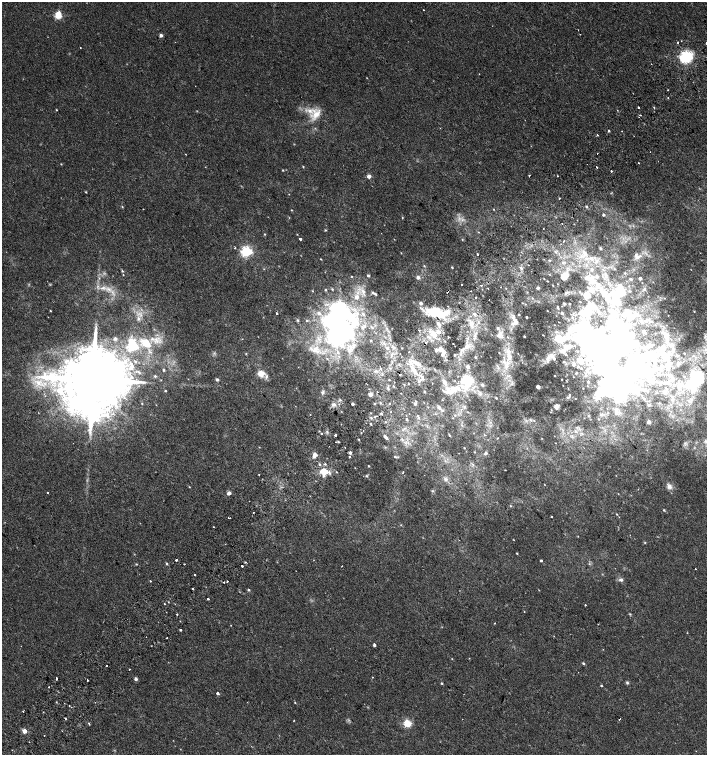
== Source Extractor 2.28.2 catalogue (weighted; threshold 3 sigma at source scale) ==
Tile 7 of 4 x 4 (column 3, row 2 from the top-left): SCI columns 2998-4406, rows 3047-4552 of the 6060 x 6084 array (HDU 1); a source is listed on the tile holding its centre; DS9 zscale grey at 2 x 2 block average (1 PNG px = mean of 2 x 2 image px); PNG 709 x 757 px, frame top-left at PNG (2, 2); no overlay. Shown black and unused: <1% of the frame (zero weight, under 2 of 3 exposures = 2% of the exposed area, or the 3 px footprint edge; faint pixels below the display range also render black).
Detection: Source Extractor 2.28.2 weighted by HDU 2 'WHT'; one run over the whole footprint, this tile lists its part. Background 0.00358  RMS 0.0025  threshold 0.0114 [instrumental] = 3 sigma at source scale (4.5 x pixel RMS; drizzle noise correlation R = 1.50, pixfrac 1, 0.0396/0.0396 arcsec/px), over >= 5 px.
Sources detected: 392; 1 too faint to see at this stretch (2 x 2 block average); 17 inside a brighter object's white glare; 13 cosmic-ray / hot-pixel residue — not listed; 39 inside a brighter listed object's ellipse — not listed separately; the other 322 listed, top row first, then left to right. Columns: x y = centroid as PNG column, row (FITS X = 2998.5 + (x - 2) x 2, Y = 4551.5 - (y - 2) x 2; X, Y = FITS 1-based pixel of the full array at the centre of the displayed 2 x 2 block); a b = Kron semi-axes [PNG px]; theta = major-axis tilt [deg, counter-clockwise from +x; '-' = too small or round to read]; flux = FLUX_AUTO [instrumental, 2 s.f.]
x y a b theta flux
423 10 2 2 - 1
58 15 3 3 - 28
578 30 2 2 - 0.45
161 35 3 3 - 1.9
681 41 2 2 - 0.67
678 42 2 2 - 1
80 47 2 2 - 1.1
686 57 4 4 - 160
651 64 2 2 - 0.92
479 74 2 2 - 0.2
668 98 2 2 - 0.36
638 107 2 2 - 0.99
654 108 3 2 - 0.32
56 110 2 2 - 0.35
617 110 2 2 - 0.43
316 114 19 8 56 7.5
640 115 2 2 - 0.31
440 128 2 2 - 0.28
609 131 3 2 - 0.57
597 135 2 2 - 0.9
597 153 2 2 - 0.24
185 154 2 2 - 0.24
639 163 2 2 - 0.44
61 164 3 2 - 0.33
303 166 2 2 - 0.35
597 167 2 2 - 1.6
283 170 3 2 - 0.4
611 171 2 2 - 3.1
369 176 2 2 - 4.8
529 176 2 2 - 2.6
557 176 2 2 - 2.3
86 192 3 2 - 0.4
289 194 2 2 - 0.22
559 198 2 2 - 0.35
122 207 3 2 - 0.34
586 207 3 2 - 0.79
143 209 2 2 - 0.26
493 209 2 2 - 0.79
291 210 3 2 - 0.3
603 215 3 2 - 1.1
402 218 3 2 - 0.37
459 218 4 3 - 1.3
325 230 3 3 - 0.49
478 232 2 2 - 0.26
265 234 3 3 - 0.43
297 234 2 2 - 0.25
300 239 2 2 - 7.8
462 239 3 2 - 0.35
564 241 3 2 - 0.34
235 247 2 2 - 0.84
600 248 4 3 - 0.79
246 251 4 3 - 88
555 252 4 2 - 0.7
401 253 3 2 - 0.22
585 253 10 6 -66 4.6
477 254 2 2 - 2.1
639 256 11 5 29 3.1
321 259 2 2 - 0.3
550 260 3 2 - 0.43
563 262 4 3 - 0.89
586 265 3 3 - 0.84
424 266 3 2 - 0.44
452 267 2 2 - 0.46
521 268 2 2 - 2.5
264 269 2 2 - 0.28
592 269 4 4 - 1.3
614 269 3 3 - 0.51
122 271 3 3 - 0.54
625 273 3 2 - 0.45
123 275 2 2 - 0.27
368 275 3 2 - 0.94
351 276 2 2 - 0.3
564 276 11 8 35 5.2
418 277 3 3 - 2
597 277 6 4 85 1.4
640 278 2 2 - 3.2
544 279 2 2 - 0.23
631 279 4 3 - 0.7
591 282 14 6 -52 6.1
462 284 2 2 - 1.7
481 285 2 2 - 0.82
553 285 2 2 - 0.29
501 287 2 2 - 0.44
103 288 8 5 12 2.6
538 288 2 2 - 1.2
332 289 3 3 - 0.43
644 289 4 4 - 0.9
325 290 2 2 - 0.55
592 290 3 3 - 8.9
620 290 17 11 -76 8.6
471 291 2 2 - 0.7
363 292 7 4 -46 2.2
447 292 2 2 - 2.4
580 292 3 2 - 0.31
373 293 4 3 - 0.77
603 293 16 7 -46 8
586 295 4 4 - 9.9
357 297 4 4 - 2.8
476 298 2 2 - 1.2
532 298 3 2 - 0.31
525 304 2 2 - 0.3
570 304 2 2 - 0.48
558 307 2 2 - 0.34
338 309 5 4 - 200
558 309 2 2 - 0.31
50 311 3 2 - 0.37
547 311 2 2 - 0.19
435 312 24 10 -18 18
587 312 48 16 62 58
277 313 2 2 - 1.7
319 313 6 5 - 2.1
562 313 3 2 - 0.83
599 313 5 4 - 1.1
615 313 10 7 -67 4.9
363 314 5 4 - 1.1
474 314 3 2 - 1.8
628 315 11 6 75 2.7
527 317 2 2 - 0.62
572 318 4 4 - 1
138 319 5 4 - 1.4
297 320 3 3 - 0.71
307 320 3 2 - 0.49
514 321 16 8 -78 4.6
478 323 3 2 - 0.48
439 324 5 3 - 2.2
472 324 11 4 -86 3.4
364 326 8 3 54 1.5
372 327 5 3 - 0.68
498 328 4 3 - 0.83
419 330 2 2 - 1.6
570 332 6 6 - 3.9
644 332 3 2 - 0.74
434 334 13 6 -90 4.9
499 335 4 4 - 3.7
524 336 2 2 - 0.65
508 337 3 2 - 0.4
115 338 3 3 - 1.5
448 338 2 2 - 0.29
558 338 4 3 - 33
152 339 5 4 - 1.4
371 340 2 2 - 0.33
157 341 6 4 -80 2.3
445 341 3 2 - 0.27
634 341 3 3 - 0.66
133 345 18 13 -71 18
467 346 5 4 - 3.2
387 348 4 3 - 0.95
662 348 12 8 63 5.6
565 349 12 4 53 3.2
315 350 14 11 -9 8.1
350 350 8 6 76 3.3
436 350 3 3 - 2.4
441 350 3 3 - 4
462 350 5 4 - 1.1
338 352 4 3 - 1.1
409 352 2 2 - 0.27
499 353 2 2 - 0.29
684 353 2 2 - 0.25
400 354 2 2 - 0.54
443 354 5 3 - 1.9
455 355 2 2 - 0.43
509 356 16 7 -85 7.1
475 357 2 2 - 0.58
548 357 7 6 - 2.5
327 359 3 2 - 0.39
667 359 8 7 - 4
580 360 6 4 -17 1.3
564 362 3 2 - 0.39
573 364 3 2 - 0.94
131 366 10 6 90 5
578 366 2 2 - 0.32
662 366 4 4 - 1.3
468 367 3 3 - 3
381 368 2 2 - 2
581 368 2 2 - 0.35
163 370 3 2 - 0.78
413 370 13 6 -63 6
139 372 5 3 - 0.9
261 373 8 8 - 5.7
155 376 3 3 - 0.8
555 376 2 2 - 0.41
132 377 5 4 - 1.3
621 378 46 31 2 140
561 379 2 2 - 0.25
672 379 8 4 -76 1.9
93 380 16 13 -54 9100
161 380 2 2 - 0.25
217 380 3 3 - 1.5
696 380 29 16 53 25
467 381 14 13 - 18
651 381 7 5 -3 1.8
38 382 13 9 -3 8.2
588 382 2 2 - 0.64
663 382 5 2 - 0.82
667 383 5 4 - 1.3
482 385 4 3 - 0.85
394 386 3 2 - 0.35
588 386 2 2 - 0.23
538 387 2 2 - 4.4
454 388 14 11 22 10
388 389 3 2 - 0.64
165 391 3 2 - 0.49
322 392 5 4 - 1.3
424 392 2 2 - 0.54
370 394 2 2 - 7.2
569 395 6 3 81 0.74
496 398 2 2 - 0.47
575 398 2 2 - 0.22
644 399 2 2 - 0.34
340 400 3 2 - 0.48
142 403 2 2 - 0.36
380 403 3 2 - 0.46
334 404 6 5 - 2
353 404 2 2 - 1.5
374 404 2 2 - 0.4
390 404 2 2 - 0.28
415 404 3 3 - 0.81
557 406 3 3 - 3.2
439 407 3 3 - 1.9
464 407 5 3 - 0.86
442 410 4 3 - 0.74
391 412 2 2 - 0.67
616 412 6 4 57 1.6
455 415 3 2 - 0.48
371 418 3 2 - 0.55
419 418 4 3 - 0.74
407 419 3 2 - 0.56
531 420 5 3 - 0.9
386 422 3 2 - 0.44
649 422 3 3 - 2.2
371 424 3 2 - 0.59
403 430 3 3 - 0.67
576 431 5 4 - 1.9
321 433 3 2 - 0.41
335 435 2 2 - 3.1
449 435 3 2 - 0.46
386 438 5 3 - 1.3
359 439 2 2 - 0.43
338 441 3 2 - 0.54
406 442 4 2 - 0.82
345 448 2 2 - 0.36
464 448 2 2 - 0.25
474 452 2 2 - 0.3
350 453 2 2 - 2
486 453 4 3 - 1
315 455 4 3 - 5.2
350 457 2 2 - 0.83
395 457 4 3 - 0.92
319 464 4 3 - 0.73
325 464 2 2 - 1.5
369 466 3 2 - 0.46
505 470 2 2 - 0.36
324 471 5 4 - 14
403 472 4 2 - 0.31
259 475 2 2 - 0.49
367 476 3 3 - 0.62
445 479 6 5 - 1.8
544 484 2 2 - 0.21
669 486 9 6 -52 2.6
189 487 2 2 - 0.3
433 491 3 3 - 0.53
47 492 2 2 - 1
229 493 2 2 - 4.5
511 506 3 2 - 0.42
664 510 3 2 - 0.55
253 513 2 2 - 0.85
617 514 3 2 - 0.36
551 516 2 2 - 0.29
228 518 2 2 - 0.5
401 525 2 2 - 0.29
213 527 2 2 - 0.31
645 542 3 3 - 0.41
517 553 3 2 - 0.44
176 560 2 2 - 3.1
541 561 2 2 - 0.83
245 562 2 2 - 0.8
166 563 3 3 - 0.63
136 564 3 2 - 0.43
184 564 2 2 - 0.37
589 564 3 2 - 0.44
242 566 2 2 - 16
342 566 2 2 - 0.25
695 569 2 2 - 0.23
195 575 2 2 - 1.3
621 580 6 4 -4 1.4
150 581 2 2 - 0.51
227 581 2 2 - 2.7
224 582 2 2 - 0.3
193 589 2 2 - 0.68
249 590 3 2 - 0.74
208 599 2 2 - 2.9
585 605 2 2 - 0.93
524 611 2 2 - 0.36
177 614 2 2 - 0.47
630 614 3 2 - 0.45
495 623 2 2 - 0.58
231 625 2 2 - 0.22
180 630 2 2 - 1.6
687 633 2 2 - 0.37
374 645 2 2 - 1.5
21 646 2 2 - 0.2
583 663 4 2 - 0.69
106 665 2 2 - 0.53
130 669 2 2 - 1.4
372 677 2 2 - 0.36
56 679 3 2 - 1.1
136 679 3 3 - 1.8
87 680 2 2 - 4
442 683 2 2 - 0.64
627 683 4 4 - 0.91
601 686 3 2 - 0.5
49 687 2 2 - 0.48
218 693 2 2 - 1.6
295 703 3 2 - 0.35
71 707 3 2 - 1.4
23 712 2 2 - 0.52
619 719 2 2 - 1.8
294 720 2 2 - 0.23
89 723 2 2 - 0.82
407 723 3 3 - 31
24 731 3 2 - 6.3
44 735 2 2 - 0.75
Overlapping masked pixels (flux is a lower limit): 1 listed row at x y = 447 292
Diffuse or blended objects may show on this block-average render without a row.